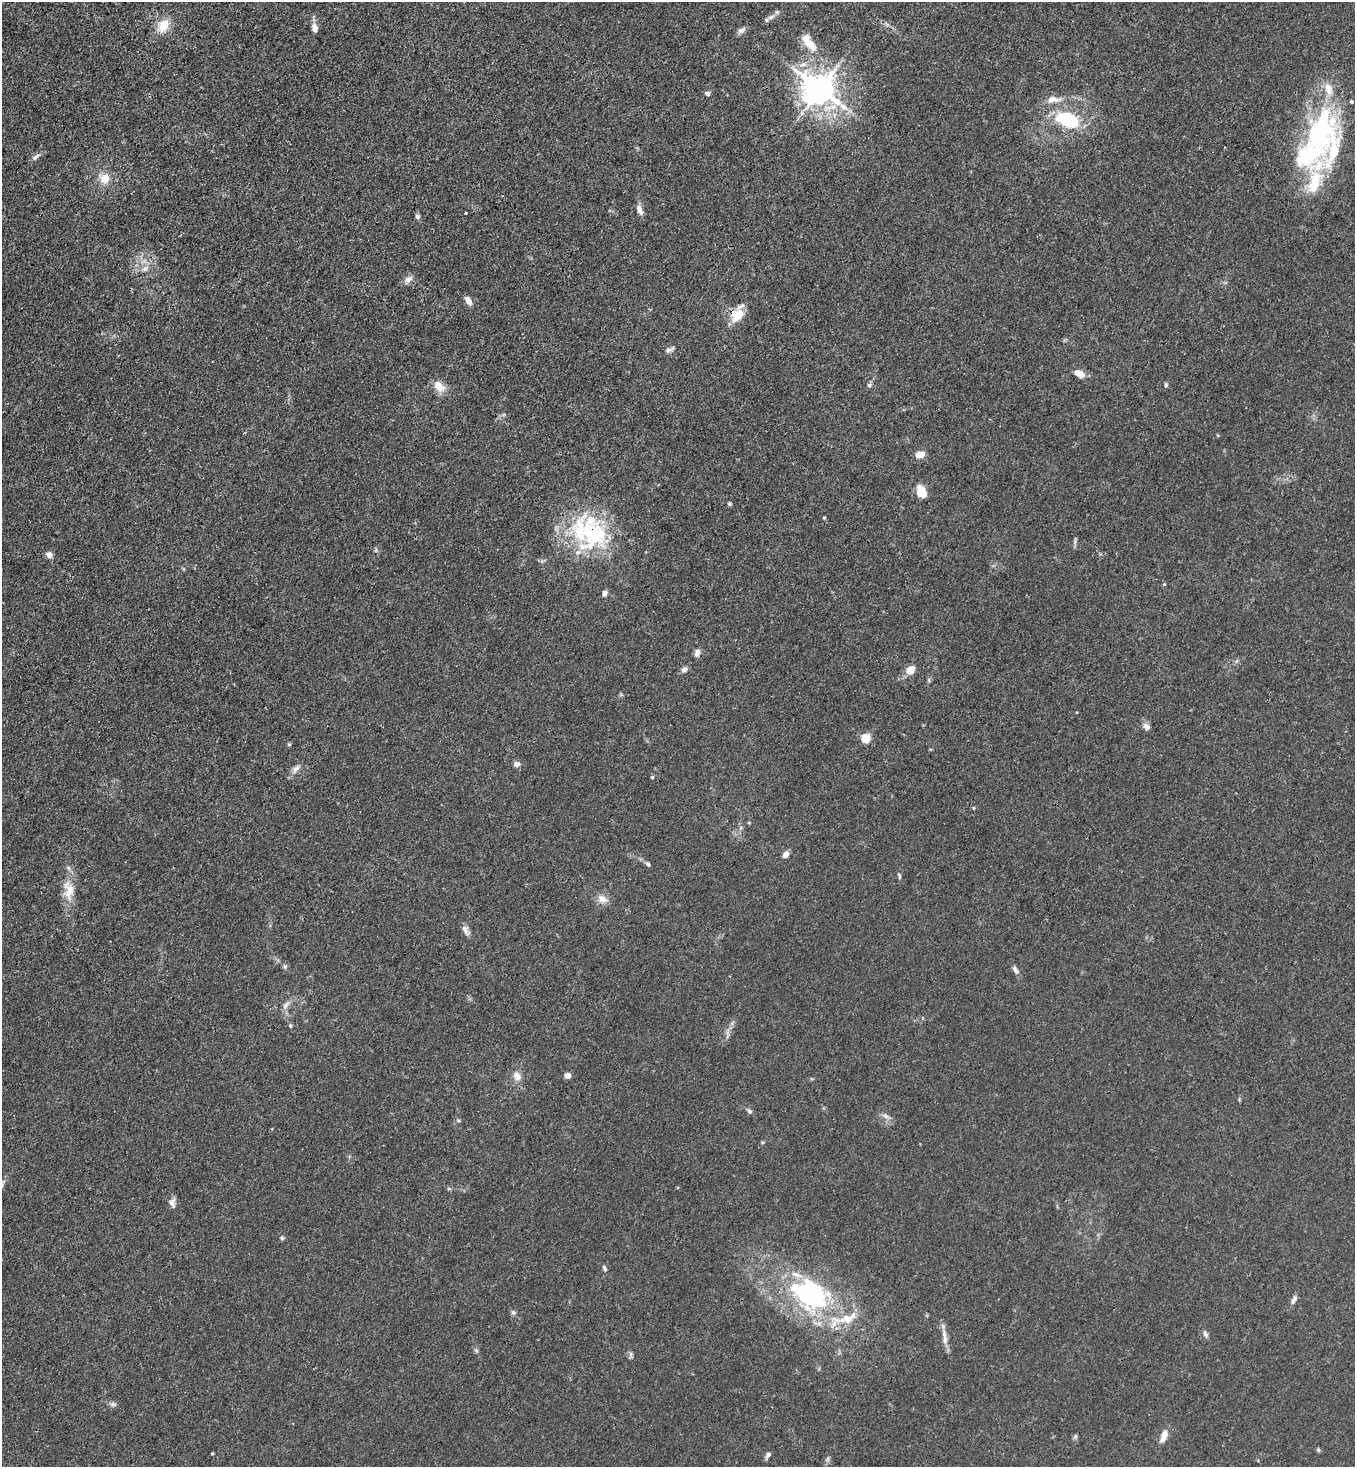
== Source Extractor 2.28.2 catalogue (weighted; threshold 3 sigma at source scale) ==
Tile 11 of 4 x 4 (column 3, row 3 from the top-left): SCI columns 3070-4422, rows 1525-2989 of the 6000 x 5978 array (HDU 1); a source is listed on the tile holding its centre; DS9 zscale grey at full resolution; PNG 1357 x 1469 px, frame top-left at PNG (2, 2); no overlay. Shown black and unused: <1% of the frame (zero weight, under 3 of 4 exposures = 7% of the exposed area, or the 3 px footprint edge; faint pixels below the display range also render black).
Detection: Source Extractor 2.28.2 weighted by HDU 2 'WHT'; one run over the whole footprint, this tile lists its part. Background 0.02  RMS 0.0026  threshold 0.0118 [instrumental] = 3 sigma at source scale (4.5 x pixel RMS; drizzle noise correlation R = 1.50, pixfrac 1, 0.05/0.05 arcsec/px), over >= 5 px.
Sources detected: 88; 1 too faint to see at this stretch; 2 inside a brighter object's white glare — not listed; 7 inside a brighter listed object's ellipse — not listed separately; the other 78 listed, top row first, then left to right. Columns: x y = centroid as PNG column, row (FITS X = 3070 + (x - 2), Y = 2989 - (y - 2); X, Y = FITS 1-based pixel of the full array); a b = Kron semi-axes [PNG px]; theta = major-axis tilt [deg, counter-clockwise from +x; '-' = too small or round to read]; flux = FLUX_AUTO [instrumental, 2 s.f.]
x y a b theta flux
771 17 9 6 30 1
163 26 15 12 53 4.9
314 28 10 6 -81 1.8
741 30 10 7 32 1.2
809 43 28 11 -53 5.3
820 89 10 9 - 480
708 93 6 5 - 0.71
1053 99 21 9 3 2.9
1351 101 4 4 - 0.45
1067 120 28 16 -23 15
1323 120 62 32 -72 29
36 157 12 6 34 1
104 178 16 13 -29 3.6
1314 182 35 16 72 10
640 210 15 7 -67 1.4
466 213 3 2 - 0.24
418 216 6 5 - 0.65
145 269 10 6 45 1.1
408 280 12 7 52 1.3
468 301 11 6 -57 1.6
738 315 21 11 50 4.5
668 350 8 6 51 0.85
1079 374 12 7 -24 2.4
869 385 7 6 - 0.55
1166 385 5 5 - 0.46
439 386 19 12 -44 2.9
920 454 10 7 10 2.4
921 491 13 8 -67 5.3
730 504 5 4 - 0.36
824 518 4 3 - 0.32
592 534 49 45 -71 31
49 555 8 7 - 1.3
1164 584 5 3 - 0.22
604 593 7 6 - 0.95
697 653 9 6 76 1.3
684 669 8 6 36 1.1
910 670 7 6 - 4.6
1146 726 10 8 -36 1.1
865 738 5 5 - 15
289 744 5 5 - 0.31
517 764 8 6 -3 1.1
296 768 14 7 46 1.4
652 777 4 4 - 0.32
973 808 4 3 - 0.25
741 828 7 4 87 0.54
785 855 8 6 48 1.3
648 864 7 5 -51 0.57
899 876 9 4 -74 0.48
69 891 27 14 -88 5.3
602 899 15 10 -29 2.1
465 930 15 7 -64 1.4
285 966 7 6 - 0.55
1015 970 12 6 -59 1
286 1005 13 6 49 1.2
290 1026 6 4 -70 0.37
517 1076 10 9 - 2
568 1076 4 4 - 3.1
749 1111 8 5 -51 0.63
886 1116 12 6 -29 1.1
458 1120 6 3 -19 0.33
2 1185 9 4 71 0.54
172 1202 12 8 -86 1.4
282 1238 5 5 - 0.42
604 1268 8 5 -64 0.58
810 1294 56 37 -27 44
1294 1300 14 6 61 1.1
513 1313 7 6 - 0.57
943 1326 8 4 -46 0.65
1205 1334 9 5 -54 0.69
945 1339 12 7 89 1.6
476 1350 6 5 - 0.45
631 1355 9 5 81 0.58
113 1404 9 6 -1 0.74
1075 1436 7 5 70 0.47
1164 1436 15 7 68 2.5
1318 1450 6 5 - 0.38
212 1453 3 2 - 0.27
768 1455 9 5 53 0.75
Overlapping masked pixels (flux is a lower limit): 3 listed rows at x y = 820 89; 738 315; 592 534
Isophote crosses this tile's border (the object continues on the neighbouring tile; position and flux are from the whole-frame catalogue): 1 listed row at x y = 2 1185